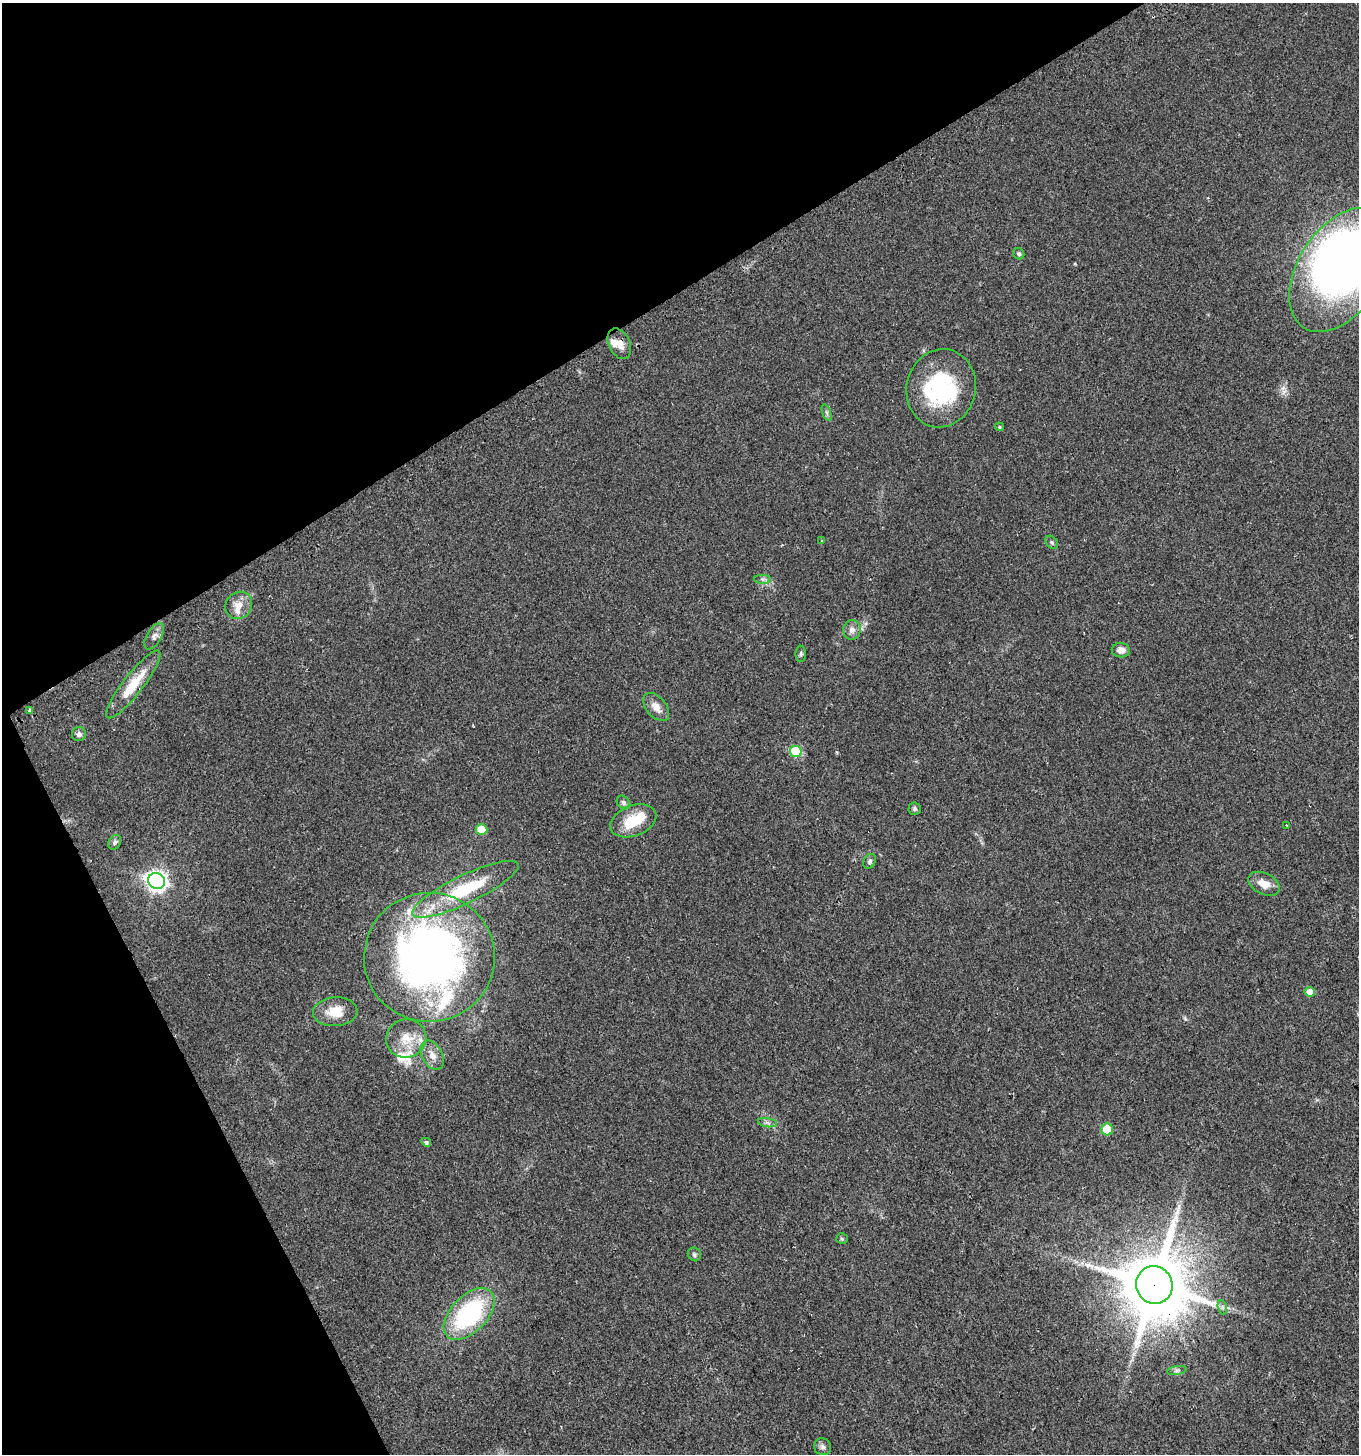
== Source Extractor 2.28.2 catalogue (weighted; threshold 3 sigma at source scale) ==
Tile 5 of 4 x 4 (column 1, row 2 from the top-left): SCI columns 185-1541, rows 2935-4386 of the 5736 x 5871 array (HDU 1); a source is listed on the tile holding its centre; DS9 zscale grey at full resolution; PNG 1361 x 1456 px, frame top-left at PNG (2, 3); each listed source drawn as its Kron ellipse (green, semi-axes under 4 px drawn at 4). Shown black and unused: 28% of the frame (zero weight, under 2 of 3 exposures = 2% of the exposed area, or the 3 px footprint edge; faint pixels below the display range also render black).
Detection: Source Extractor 2.28.2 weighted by HDU 2 'WHT'; one run over the whole footprint, this tile lists its part. Background 0.0479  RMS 0.0082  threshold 0.0368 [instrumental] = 3 sigma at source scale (4.5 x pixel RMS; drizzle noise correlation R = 1.50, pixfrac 1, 0.0396/0.0396 arcsec/px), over >= 5 px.
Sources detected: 54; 2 inside a brighter object's white glare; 1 long thin detection or spike segment (spike, bleed or trail) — neither listed nor drawn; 7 inside a brighter listed object's ellipse — not listed separately; the other 44 listed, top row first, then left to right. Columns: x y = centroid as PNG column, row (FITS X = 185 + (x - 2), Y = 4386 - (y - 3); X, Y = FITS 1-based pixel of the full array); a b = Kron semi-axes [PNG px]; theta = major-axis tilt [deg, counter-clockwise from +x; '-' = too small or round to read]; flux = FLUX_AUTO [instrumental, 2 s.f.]
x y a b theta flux
1019 254 6 5 - 1.8
1341 270 69 42 57 890
619 344 16 10 -64 7.6
941 388 39 34 77 84
827 412 8 4 -71 1.6
999 427 5 4 - 0.93
822 541 3 3 - 1.1
1052 542 7 5 -49 1.7
762 579 8 4 0 1.9
239 605 14 13 - 9.4
852 630 10 9 - 5
154 636 15 7 59 3.9
1121 650 9 7 -1 5.7
801 654 8 5 90 1.7
133 684 42 10 52 23
656 707 16 10 -50 7.7
29 710 3 2 - 1
79 734 7 7 - 2.8
796 751 6 5 - 47
623 802 7 6 - 2.2
915 809 6 6 - 1.9
633 821 24 15 21 24
1287 826 4 3 - 0.99
481 830 6 5 - 18
115 842 8 5 60 2.1
870 861 8 5 61 1.9
157 881 9 7 -22 430
1264 884 17 10 -27 9.1
465 889 58 14 26 53
429 957 65 64 - 430
1309 992 5 5 - 12
335 1012 22 14 4 15
406 1039 20 19 - 17
432 1055 16 10 -61 7.8
767 1123 9 4 -9 2.1
1107 1129 6 6 - 26
426 1142 5 4 - 1.6
842 1239 6 5 - 1.3
694 1254 7 6 - 1.8
1154 1285 19 18 - 6700
1222 1307 7 4 -72 1.8
469 1314 31 18 46 100
1177 1370 10 4 11 1.5
823 1447 9 8 - 2.7
Overlapping masked pixels (flux is a lower limit): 2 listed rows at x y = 619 344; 1154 1285
Isophote crosses this tile's border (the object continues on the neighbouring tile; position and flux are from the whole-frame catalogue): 1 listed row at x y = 1341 270